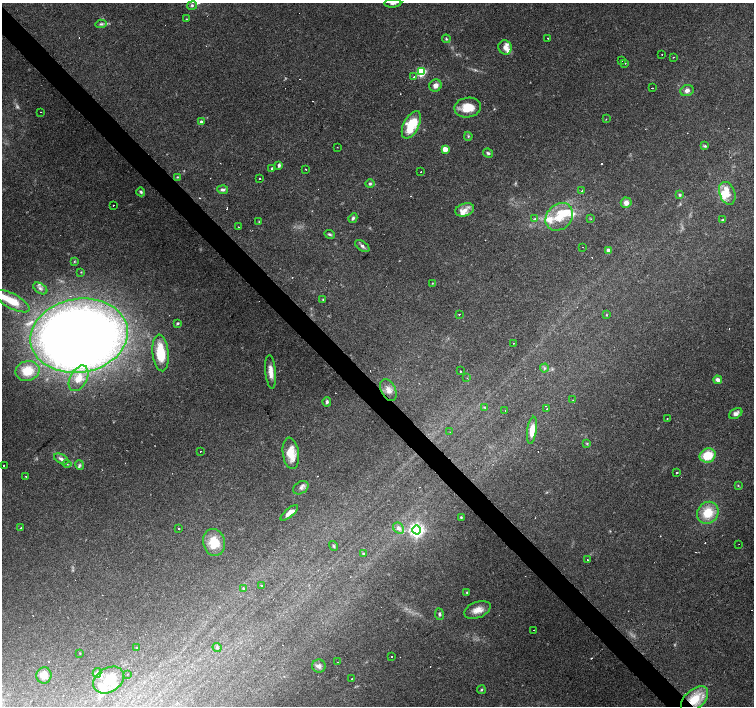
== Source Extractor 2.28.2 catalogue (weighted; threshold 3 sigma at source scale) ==
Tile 11 of 4 x 4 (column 3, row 3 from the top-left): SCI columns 3012-4514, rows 1622-3029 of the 6018 x 5993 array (HDU 1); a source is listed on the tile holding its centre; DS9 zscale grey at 2 x 2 block average (1 PNG px = mean of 2 x 2 image px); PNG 756 x 708 px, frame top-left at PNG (2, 3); each listed source drawn as its Kron ellipse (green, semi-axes under 4 px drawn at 4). Shown black and unused: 4% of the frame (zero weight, under 2 of 3 exposures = <1% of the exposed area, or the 3 px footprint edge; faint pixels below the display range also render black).
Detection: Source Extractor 2.28.2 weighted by HDU 2 'WHT'; one run over the whole footprint, this tile lists its part. Background 0.067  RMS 0.0058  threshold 0.0263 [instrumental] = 3 sigma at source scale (4.5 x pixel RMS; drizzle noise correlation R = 1.50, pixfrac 1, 0.0396/0.0396 arcsec/px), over >= 5 px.
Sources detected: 174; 5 too faint to see at this stretch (2 x 2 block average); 1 inside a brighter object's white glare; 29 cosmic-ray / hot-pixel residue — neither listed nor drawn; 15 inside a brighter listed object's ellipse — not listed separately; the other 124 listed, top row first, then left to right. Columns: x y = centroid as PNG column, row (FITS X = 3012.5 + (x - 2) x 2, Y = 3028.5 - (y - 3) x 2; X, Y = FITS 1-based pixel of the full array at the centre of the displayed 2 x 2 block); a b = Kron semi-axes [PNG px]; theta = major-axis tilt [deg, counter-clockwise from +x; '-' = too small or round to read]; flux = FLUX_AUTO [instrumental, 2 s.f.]
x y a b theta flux
393 3 8 4 2 3.9
192 6 5 3 - 2.8
186 19 3 2 - 0.81
101 24 6 4 6 2.8
548 38 2 2 - 1.4
446 39 4 3 - 1.8
505 47 7 6 - 7.9
662 55 2 2 - 3.2
673 57 2 2 - 1.7
621 61 2 2 - 3.8
625 63 3 2 - 1.1
421 72 4 4 - 85
414 77 2 2 - 3.4
435 86 6 6 - 6.8
652 88 2 2 - 2.2
687 90 7 5 22 6.3
468 107 13 10 8 26
41 112 2 2 - 0.69
606 119 2 2 - 1
201 122 4 4 - 3.3
411 125 15 7 63 49
468 136 4 3 - 1.6
705 146 4 4 - 2
337 147 2 2 - 0.66
445 149 3 3 - 20
488 153 5 3 - 2.7
279 165 4 3 - 2.7
272 169 2 2 - 3.1
306 169 2 2 - 5.3
421 172 2 2 - 1.3
177 177 3 2 - 1.1
260 179 2 2 - 16
370 184 5 4 - 2.5
223 190 5 4 - 3.9
582 191 2 2 - 2.9
141 192 4 3 - 2.1
727 193 12 7 -70 14
679 195 4 3 - 1.8
626 203 5 5 - 8.9
113 205 2 2 - 0.79
465 210 9 6 19 9.9
559 217 15 12 45 27
353 218 5 3 - 2.9
535 219 4 3 - 1.4
591 219 2 2 - 0.77
723 220 4 3 - 1.4
259 222 3 3 - 0.95
238 227 2 2 - 0.65
330 234 6 3 -24 2.3
362 246 8 4 -36 4.1
583 247 2 2 - 1
608 251 3 3 - 17
74 261 4 3 - 1.4
81 272 3 3 - 0.99
432 283 3 2 - 0.82
40 288 8 5 -34 4.9
323 299 3 3 - 1.2
12 301 19 7 -28 37
459 314 2 2 - 3.9
606 315 3 2 - 0.85
177 323 3 3 - 2.1
79 336 49 37 10 2100
514 343 2 2 - 0.63
160 353 18 8 -84 44
544 368 4 4 - 2.6
27 371 12 10 14 32
461 371 2 2 - 1.5
271 372 16 5 -84 13
79 378 14 8 62 17
467 378 2 2 - 0.76
718 380 4 3 - 6.2
388 390 12 7 -63 9.8
573 400 3 2 - 0.64
327 402 4 3 - 2.7
484 407 3 2 - 0.89
547 409 2 2 - 1.5
505 410 2 2 - 2.6
736 413 7 5 31 6.7
667 419 2 2 - 0.6
532 430 13 4 82 16
450 432 2 2 - 2.1
587 443 4 3 - 1.5
200 451 2 2 - 1.3
291 453 16 8 -82 28
708 456 8 7 - 35
61 459 8 4 -28 5
67 464 4 3 - 1.5
4 465 2 2 - 4.8
80 465 5 4 - 2.5
676 473 2 2 - 9.6
26 476 2 2 - 0.87
738 485 3 2 - 1
301 488 8 6 37 5.1
289 513 11 4 40 9.2
708 513 11 10 - 34
461 517 3 2 - 1.1
21 528 2 2 - 2.6
179 528 2 2 - 6.2
398 528 6 5 - 6.4
417 530 4 4 - 370
214 542 13 11 -77 32
739 544 2 2 - 0.57
333 546 5 3 - 1.6
363 554 4 3 - 1.5
587 560 2 2 - 1.8
261 586 2 2 - 1.4
244 588 3 2 - 1.6
467 593 3 3 - 1.4
477 610 14 8 21 13
439 614 6 3 -81 2.6
534 630 2 2 - 1.8
137 648 2 2 - 2.8
217 648 5 3 - 2.2
80 653 2 2 - 0.68
391 656 2 2 - 1.2
338 662 2 2 - 2.3
319 666 6 6 - 5.2
97 673 5 4 - 2.2
127 674 2 2 - 0.55
44 675 8 7 - 13
352 678 2 2 - 1.4
109 680 17 12 31 29
481 690 4 3 - 1.7
694 699 16 9 42 41
Overlapping masked pixels (flux is a lower limit): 1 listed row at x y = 694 699
Isophote crosses this tile's border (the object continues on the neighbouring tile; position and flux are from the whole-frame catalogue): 1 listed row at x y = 393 3
Diffuse or blended objects may show on this block-average render without a row.